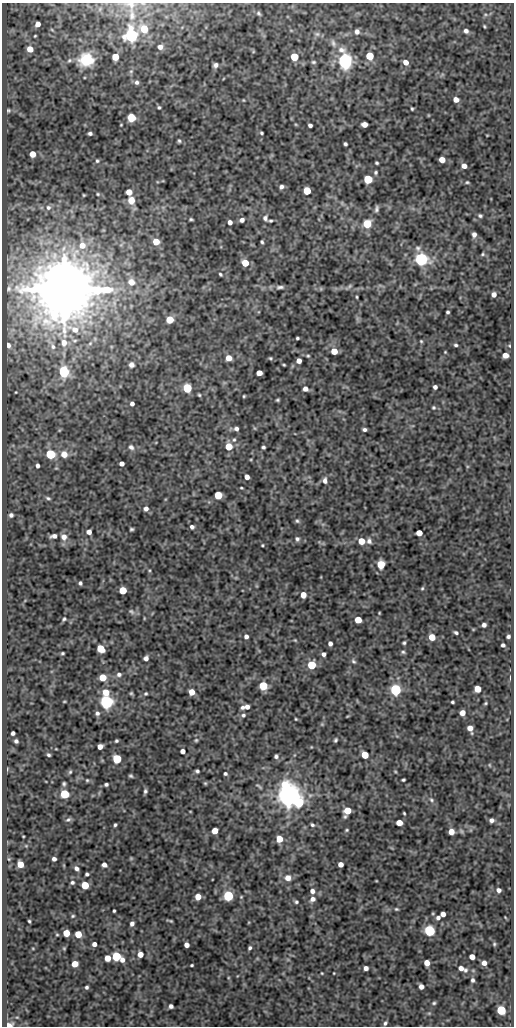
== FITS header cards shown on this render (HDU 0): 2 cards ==
NAXIS1  =                  512
NAXIS2  =                 1024

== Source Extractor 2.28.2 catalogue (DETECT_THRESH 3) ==
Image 512 x 1024 px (HDU 0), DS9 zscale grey, 1 PNG px = 1 image px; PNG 516 x 1028 px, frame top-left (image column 1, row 1024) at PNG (2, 3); no overlay
Background 71.7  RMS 0.49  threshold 1.48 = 3 sigma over >= 5 px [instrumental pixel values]
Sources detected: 276; all 276 listed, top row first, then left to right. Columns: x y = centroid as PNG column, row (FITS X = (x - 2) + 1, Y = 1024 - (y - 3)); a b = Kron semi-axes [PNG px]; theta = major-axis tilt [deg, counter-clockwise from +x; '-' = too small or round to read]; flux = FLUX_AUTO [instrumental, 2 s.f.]
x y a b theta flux
131 5 16 10 -18 270
259 13 7 5 -40 63
132 15 19 8 -85 320
38 24 5 4 - 220
484 26 4 3 - 35
144 29 6 5 - 910
357 31 5 4 - 120
466 31 6 5 - 110
317 34 6 6 - 76
131 35 9 8 - 2200
35 36 3 2 - 30
333 43 10 6 -68 110
160 47 5 5 - 160
30 49 5 5 - 390
370 56 5 5 - 1300
115 57 5 5 - 790
294 57 5 5 - 1200
86 60 14 12 2 930
345 61 6 5 - 17000
313 62 6 4 -1 52
406 62 5 5 - 220
215 65 5 5 - 110
131 71 6 4 44 52
137 82 6 5 - 87
243 100 4 3 - 24
456 100 5 4 - 230
159 107 4 4 - 48
412 109 3 3 - 39
8 110 6 5 - 48
131 118 6 6 - 440
364 124 5 4 - 250
310 125 4 4 - 84
90 133 4 3 - 75
262 133 3 3 - 45
179 141 4 4 - 50
345 144 4 3 - 59
32 154 5 5 - 450
442 160 5 5 - 330
97 161 5 4 - 46
377 163 4 3 - 43
464 166 5 4 - 200
376 172 5 4 - 51
368 179 5 5 - 1900
467 182 4 3 - 35
281 187 5 4 - 92
307 191 5 5 - 1000
129 192 5 5 - 380
98 194 3 3 - 31
84 195 3 2 - 25
131 200 9 8 - 310
48 207 6 6 - 79
376 209 7 4 79 82
480 216 6 4 -13 58
265 218 7 6 - 100
191 219 4 3 - 44
242 220 5 4 - 110
271 221 5 3 - 48
230 222 4 4 - 150
367 224 5 5 - 1400
474 234 5 4 - 130
156 242 5 5 - 560
262 242 4 3 - 49
82 245 8 7 - 330
418 248 8 7 - 110
483 254 5 4 - 46
421 259 6 5 - 10000
245 263 5 5 - 740
220 274 4 3 - 44
131 282 12 11 - 340
349 286 10 4 33 61
280 287 11 5 4 110
64 289 18 16 5 260000
494 294 5 4 - 150
357 297 4 3 - 32
448 312 4 3 - 56
170 320 5 5 - 920
297 338 3 3 - 46
421 341 4 3 - 34
64 343 7 6 - 250
90 343 5 5 - 51
8 345 4 3 - 110
456 345 4 3 - 51
53 347 7 6 - 93
334 351 5 5 - 500
445 352 3 2 - 26
505 355 5 5 - 240
308 356 4 4 - 36
229 358 5 5 - 380
270 358 4 3 - 38
299 361 4 4 - 200
131 365 7 6 - 110
284 365 3 2 - 33
64 372 8 7 - 1300
259 373 5 4 - 360
435 387 4 4 - 100
187 388 5 5 - 2400
305 389 5 4 - 170
199 395 4 4 - 41
244 396 3 3 - 34
277 400 3 3 - 39
132 404 4 4 - 100
433 407 5 5 - 45
254 428 6 3 -70 32
236 429 5 5 - 97
364 429 4 3 - 77
234 440 6 4 66 55
229 446 5 5 - 870
131 447 8 6 -40 100
263 447 4 3 - 58
50 454 5 5 - 2900
64 454 8 7 - 280
122 464 4 4 - 150
37 466 4 3 - 95
247 477 4 4 - 180
325 481 8 6 -88 140
241 488 3 2 - 31
218 495 5 5 - 1200
48 498 7 4 -16 56
146 509 6 5 - 130
11 515 4 4 - 92
297 521 6 5 - 60
192 527 5 4 - 85
131 529 4 3 - 50
89 532 4 4 - 170
419 533 5 4 - 370
54 536 7 4 12 130
64 537 9 9 - 220
297 539 6 6 - 80
361 541 5 5 - 550
369 541 7 6 - 120
262 545 3 2 - 32
381 564 6 5 - 950
80 583 4 3 - 61
422 588 5 4 - 40
123 590 5 5 - 1000
303 595 5 4 - 320
131 611 9 5 -35 74
379 613 3 2 - 24
64 619 5 4 - 48
358 620 5 5 - 570
484 625 4 4 - 100
456 633 5 4 - 57
246 636 4 4 - 120
508 636 4 3 - 66
432 637 5 5 - 490
295 640 5 4 - 31
330 643 4 4 - 110
404 643 4 3 - 47
503 645 4 4 - 75
100 648 5 5 - 1000
403 652 6 5 - 52
62 653 3 3 - 41
323 654 4 4 - 100
146 658 5 4 - 150
353 661 7 5 -49 61
312 665 5 5 - 1600
119 674 7 6 - 97
102 677 5 5 - 790
510 678 5 2 - 29
263 686 5 5 - 1800
477 689 5 5 - 510
395 690 5 5 - 6200
106 692 7 7 - 370
192 692 5 5 - 410
131 693 5 4 - 39
146 694 4 4 - 43
64 701 3 2 - 27
106 702 5 5 - 12000
452 702 3 3 - 46
485 703 4 3 - 35
242 707 6 5 - 86
247 707 5 5 - 150
97 713 6 5 - 85
462 713 5 5 - 240
243 715 6 5 - 71
296 719 3 2 - 27
322 724 5 5 - 37
470 728 6 5 - 230
13 733 4 4 - 91
196 740 5 5 - 41
335 740 4 3 - 52
16 741 4 4 - 79
116 741 3 3 - 48
100 747 5 4 - 230
183 751 4 4 - 180
48 755 4 3 - 52
365 755 5 5 - 860
276 756 4 4 - 70
117 759 5 5 - 2200
489 765 5 3 - 27
7 769 5 3 - 25
197 771 4 3 - 60
70 772 5 4 - 47
225 774 4 4 - 62
131 776 4 3 - 47
87 780 4 4 - 38
403 780 4 3 - 43
205 783 5 4 - 39
64 784 4 3 - 54
106 784 4 3 - 62
259 786 10 3 -35 53
145 791 5 4 - 64
65 794 5 5 - 2200
288 796 7 6 - 48000
431 800 6 5 - 61
299 802 6 6 - 3100
190 811 3 2 - 22
347 811 7 5 62 730
404 813 3 2 - 35
68 819 8 5 29 73
491 820 4 4 - 100
399 823 5 4 - 380
115 825 3 3 - 50
312 825 5 4 - 57
347 830 5 3 - 37
215 831 5 5 - 400
451 832 5 5 - 300
23 836 3 2 - 24
279 839 5 5 - 660
26 846 6 3 -18 36
131 858 5 5 - 36
54 859 4 4 - 110
20 864 5 5 - 570
340 864 4 4 - 220
104 865 5 5 - 140
76 868 6 5 - 110
87 874 4 4 - 62
288 878 8 7 - 220
376 881 3 2 - 21
72 882 6 5 - 66
85 885 5 5 - 1200
499 890 4 4 - 110
312 891 5 5 - 130
228 896 5 5 - 3900
198 897 5 5 - 430
312 899 7 6 - 160
296 902 5 4 - 55
396 909 5 4 - 41
114 911 3 3 - 42
433 913 5 3 - 28
443 914 5 4 - 170
73 916 4 3 - 41
505 917 4 2 - 22
438 918 5 5 - 93
29 921 3 3 - 41
170 921 7 2 -15 43
132 924 5 4 - 110
429 931 5 5 - 4800
66 933 5 5 - 620
78 934 5 5 - 670
57 935 5 3 - 31
94 944 4 4 - 170
494 944 4 4 - 42
186 945 4 4 - 190
250 948 4 3 - 63
140 954 5 5 - 320
116 956 5 5 - 2500
472 957 5 4 - 270
107 958 5 5 - 450
122 960 5 4 - 160
427 963 5 4 - 330
484 963 4 4 - 190
75 964 5 5 - 550
192 965 3 3 - 38
366 968 4 4 - 130
461 968 6 4 -17 150
465 970 6 5 - 57
322 973 3 2 - 25
473 980 4 4 - 71
87 987 4 4 - 61
421 987 5 4 - 160
434 1003 5 4 - 46
171 1006 4 4 - 94
501 1010 5 5 - 2100
385 1023 6 4 62 66
8 1025 5 3 - 1200
At the frame edge (FLAGS 8, measured only in part): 2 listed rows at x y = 131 5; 8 1025